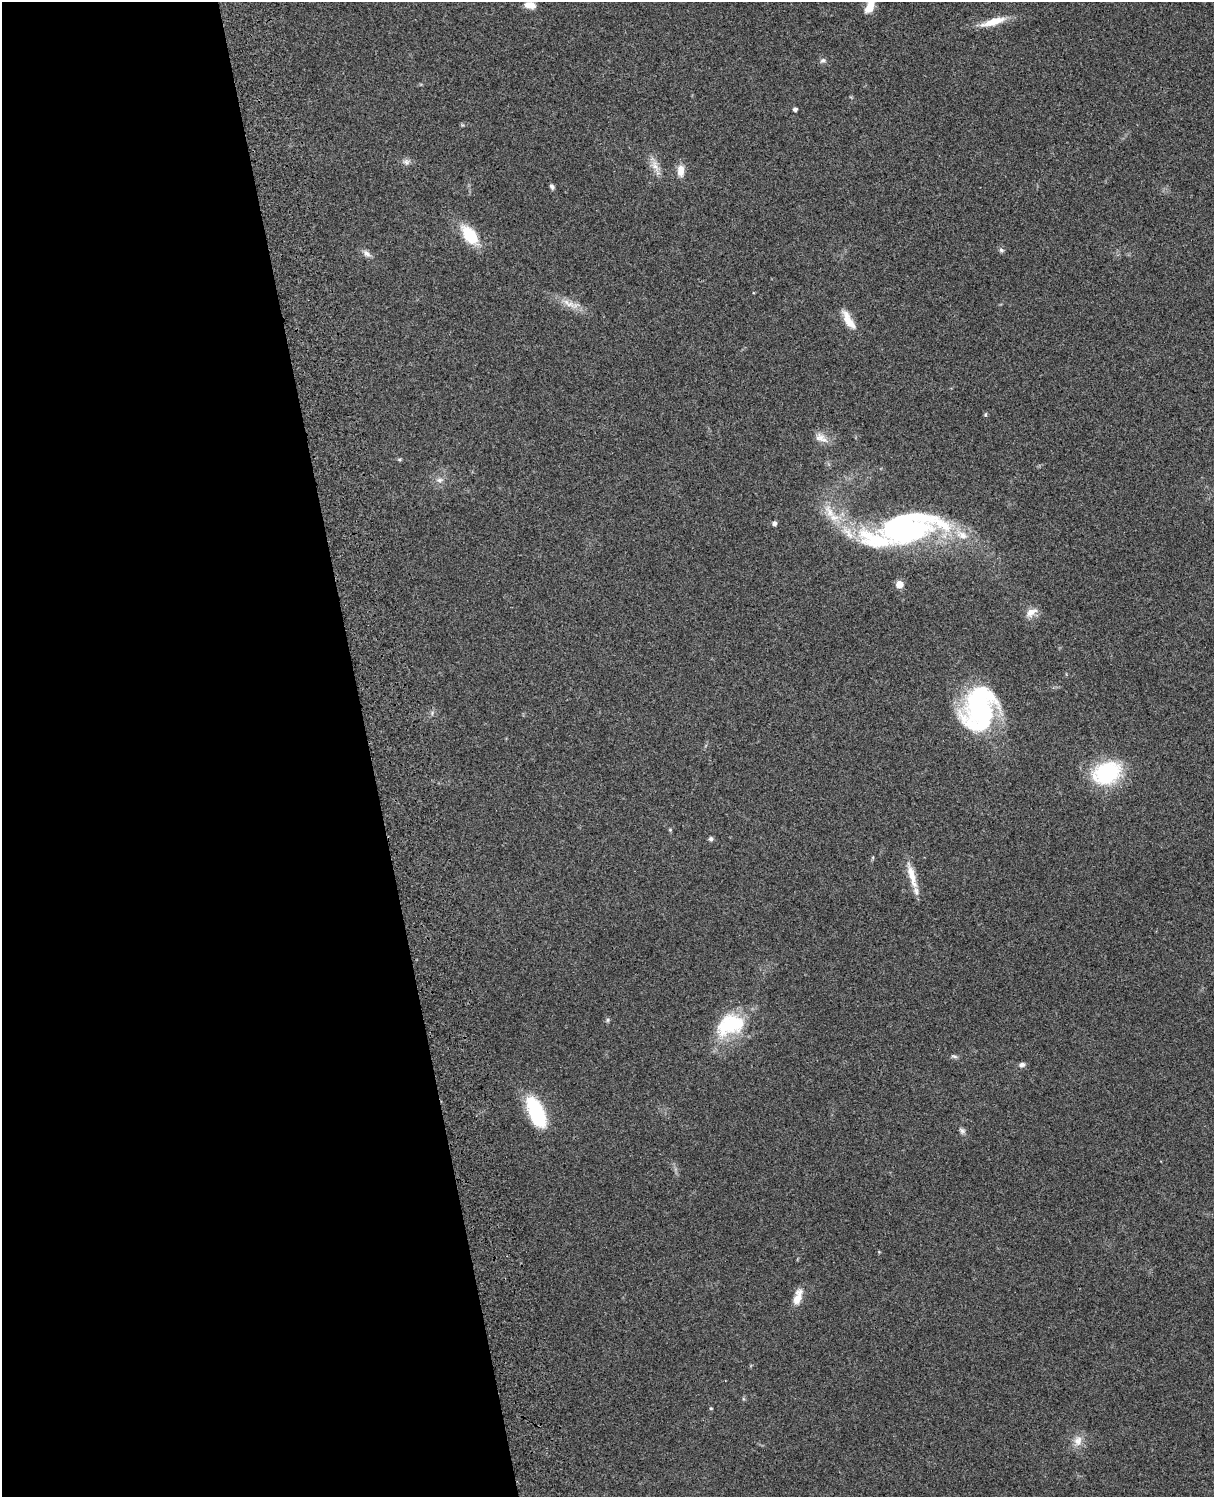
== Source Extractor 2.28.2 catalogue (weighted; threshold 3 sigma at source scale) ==
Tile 5 of 4 x 3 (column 1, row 2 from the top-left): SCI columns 119-1330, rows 1660-3154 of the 5088 x 4927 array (HDU 1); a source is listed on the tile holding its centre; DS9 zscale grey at full resolution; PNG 1216 x 1499 px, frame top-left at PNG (2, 2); no overlay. Shown black and unused: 30% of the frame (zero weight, under 3 of 4 exposures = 6% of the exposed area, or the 3 px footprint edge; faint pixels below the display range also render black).
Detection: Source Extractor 2.28.2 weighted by HDU 2 'WHT'; one run over the whole footprint, this tile lists its part. Background 0.211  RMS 0.0082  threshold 0.037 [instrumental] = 3 sigma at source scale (4.5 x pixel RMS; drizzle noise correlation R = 1.50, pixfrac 1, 0.05/0.05 arcsec/px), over >= 5 px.
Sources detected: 39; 2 inside a brighter listed object's ellipse — not listed separately; the other 37 listed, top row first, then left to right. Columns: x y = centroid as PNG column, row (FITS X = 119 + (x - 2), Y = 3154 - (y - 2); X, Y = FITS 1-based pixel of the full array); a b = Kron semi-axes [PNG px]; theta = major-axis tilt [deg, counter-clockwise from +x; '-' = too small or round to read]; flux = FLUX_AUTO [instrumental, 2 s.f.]
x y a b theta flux
530 5 11 7 -9 8
870 7 15 8 65 11
993 22 33 8 16 15
823 60 8 6 9 2.1
795 109 4 4 - 2.7
406 162 10 8 -27 3.2
655 165 18 8 -65 7.4
681 171 15 8 -90 7.4
552 187 7 5 -65 1.9
470 235 17 10 -52 36
1001 250 7 6 - 1.9
367 253 11 7 -44 3.5
569 304 29 7 -28 10
849 320 27 9 -59 11
985 414 6 4 71 1
820 438 14 11 -1 6.9
400 459 6 3 0 1
439 480 8 6 14 2.9
830 512 24 10 -60 14
774 523 4 4 - 2.6
907 528 75 33 10 200
899 584 5 5 - 14
1031 612 16 9 30 6.9
979 709 43 31 75 130
1107 773 25 19 23 79
670 830 5 4 - 0.86
711 839 6 6 - 1.7
912 875 37 8 -74 14
608 1020 6 4 89 1.3
730 1025 35 23 22 52
954 1056 9 5 -14 1.8
1022 1065 7 5 7 2.8
536 1112 33 13 -66 63
962 1131 8 7 - 2.2
798 1297 21 9 71 9.9
711 1408 4 3 - 0.95
1078 1441 15 11 78 7.9
Isophote crosses this tile's border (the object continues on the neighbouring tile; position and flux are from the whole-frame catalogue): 1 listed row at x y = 870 7